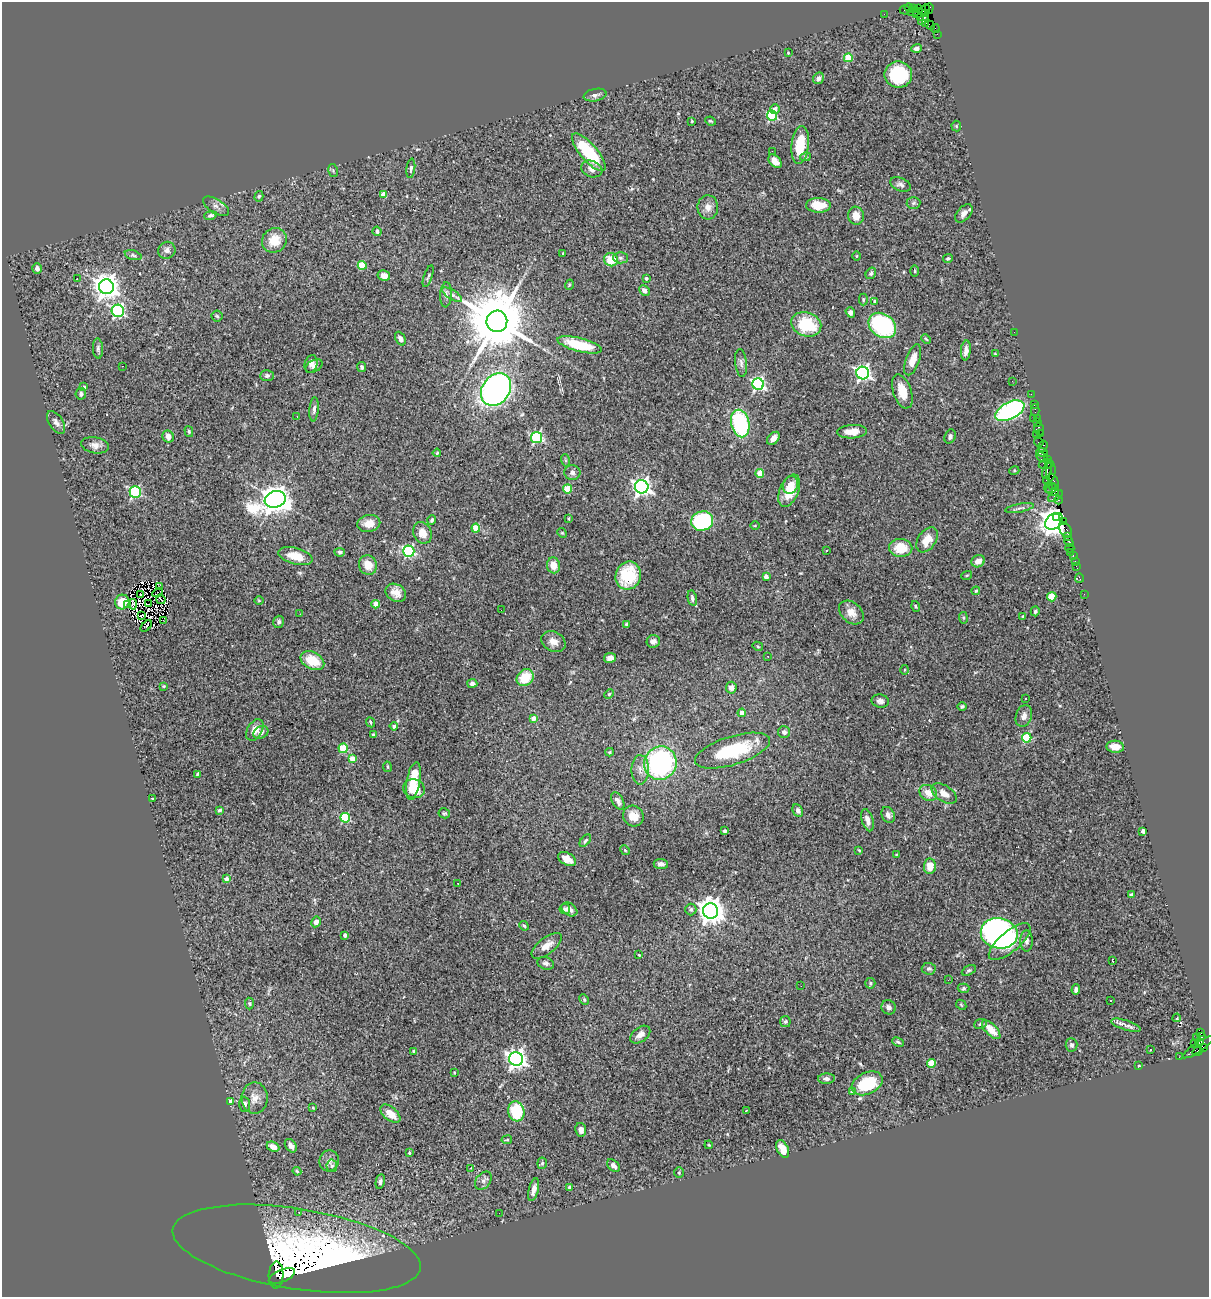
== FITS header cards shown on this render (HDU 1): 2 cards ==
NAXIS1  =                 1207
NAXIS2  =                 1295

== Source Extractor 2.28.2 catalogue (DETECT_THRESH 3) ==
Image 1207 x 1295 px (HDU 1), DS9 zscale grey, 1 PNG px = 1 image px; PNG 1211 x 1299 px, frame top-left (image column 1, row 1295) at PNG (2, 2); each listed source drawn as its Kron ellipse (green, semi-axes under 4 px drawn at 4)
Background 1.49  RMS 0.066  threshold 0.199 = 3 sigma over >= 5 px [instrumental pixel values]
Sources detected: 347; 3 with non-positive FLUX_AUTO (blend fragments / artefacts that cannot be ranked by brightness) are neither listed nor drawn; the other 344 listed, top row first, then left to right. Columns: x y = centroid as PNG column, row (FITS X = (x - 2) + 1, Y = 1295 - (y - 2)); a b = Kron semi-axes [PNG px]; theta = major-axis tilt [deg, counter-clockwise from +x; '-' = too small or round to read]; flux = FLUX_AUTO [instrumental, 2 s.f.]
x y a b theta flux
909 8 4 3 - 130
914 8 4 2 - 76
918 8 2 2 - 39
929 9 5 3 - 49
905 10 5 2 - 170
924 10 6 3 41 96
913 12 6 3 -2 55
918 13 5 4 - 360
925 13 4 3 - 150
884 14 2 2 - 33
920 17 4 3 - 210
923 19 6 4 45 460
926 23 3 2 - 46
930 25 5 3 - 130
935 28 4 2 - 100
937 34 2 2 - 24
917 48 5 4 - 16
788 53 3 2 - 4.6
848 58 4 4 - 150
898 75 14 13 - 240
818 78 6 5 - 18
595 95 11 6 11 16
775 109 5 4 - 16
772 115 5 5 - 380
692 121 3 2 - 5
710 121 5 3 - 5.3
956 126 5 5 - 5.4
800 145 19 8 83 120
772 151 2 2 - 50
589 152 24 8 -49 250
805 157 5 4 - 7.2
775 161 8 5 -46 33
411 168 10 4 82 9.7
592 169 11 8 -20 27
333 171 7 4 -79 7.4
900 184 11 6 -21 16
383 195 4 4 - 58
259 196 5 4 - 7.2
913 203 7 6 - 10
819 205 12 7 -1 82
216 206 15 7 -32 20
708 207 12 10 87 32
964 213 11 6 47 30
210 215 6 4 11 9.6
856 216 9 7 -82 47
377 231 5 4 - 11
274 240 13 11 42 83
167 250 9 8 - 20
563 253 3 3 - 3.8
133 255 8 4 -15 9.3
857 256 5 3 - 3.6
620 258 7 5 -2 11
948 258 5 4 - 5.9
611 260 7 6 - 99
362 265 4 4 - 160
37 269 5 5 - 16
915 271 6 4 90 5.1
871 273 6 4 55 9
384 276 6 5 - 35
428 276 11 3 71 8.4
646 278 3 3 - 8.6
77 279 3 2 - 4.5
569 285 5 3 - 4.1
106 287 7 7 - 5000
644 291 6 4 -44 18
446 295 12 6 86 20
452 295 11 4 -32 16
863 299 6 4 89 6.1
874 301 3 3 - 6.5
118 311 6 6 - 780
850 312 5 4 - 15
217 316 5 5 - 7.3
497 321 10 10 - 45000
806 324 15 12 -19 220
882 325 15 11 -35 570
1014 332 2 2 - 11
400 339 7 5 -66 17
926 339 5 3 - 4.4
580 345 23 6 -14 190
98 348 10 5 -87 11
966 350 10 5 85 22
995 354 3 3 - 4.5
913 360 16 7 70 49
741 363 14 6 -83 17
311 364 9 6 73 18
122 366 3 2 - 3.7
314 366 9 6 29 15
361 367 5 4 - 9.3
863 373 6 6 - 1400
267 376 7 5 3 9
1012 381 3 2 - 4
758 384 6 5 - 910
84 387 4 4 - 6
496 389 17 14 54 1700
902 391 18 9 -71 70
81 394 6 5 - 14
1031 394 2 2 - 33
1034 405 2 2 - 55
314 409 12 4 85 16
1035 410 6 2 -90 78
1010 411 16 8 27 980
297 416 3 3 - 2.8
1034 418 3 2 - 32
1037 418 2 2 - 76
56 422 13 7 -56 20
1038 422 4 3 - 110
740 423 14 9 -77 430
1039 429 6 4 -69 270
189 432 5 4 - 5.8
852 432 15 6 3 56
1041 434 4 3 - 81
1036 435 4 3 - 85
950 436 7 5 70 12
168 437 6 5 - 34
537 438 5 5 - 550
773 438 7 5 48 30
1039 442 5 3 - 250
95 445 14 8 -9 27
1043 446 6 4 73 160
1042 452 6 2 -19 310
437 453 4 3 - 4
1042 457 6 3 -25 100
1047 459 4 3 - 100
565 460 6 4 -71 6.1
1046 464 7 4 13 470
1047 470 9 4 71 530
1014 471 5 3 - 5.2
1051 471 10 5 86 360
572 472 8 7 - 17
760 473 4 4 - 100
1046 480 2 2 - 61
1054 481 8 3 -66 360
790 485 9 7 71 32
1052 486 3 3 - 310
642 487 7 6 - 1800
1049 487 6 3 80 520
568 489 4 4 - 130
1053 490 7 5 -18 470
789 491 17 9 67 110
135 492 5 5 - 580
1055 496 8 4 32 410
275 499 11 8 17 6700
1059 500 4 3 - 120
1019 508 14 4 11 14
1056 517 4 3 - 2200
569 518 3 3 - 5.6
432 520 5 4 - 8.3
702 521 11 9 17 440
1054 521 10 7 38 7800
1063 521 3 3 - 150
369 523 11 8 11 47
755 526 4 3 - 3.7
476 528 4 4 - 100
1066 530 8 5 -54 700
422 533 11 9 -66 44
562 533 5 4 - 4.8
1068 537 3 2 - 85
927 540 14 9 55 61
1069 542 5 3 - 150
901 548 11 9 -2 110
1070 548 4 2 - 47
827 550 3 3 - 10
409 551 5 5 - 540
340 552 5 4 - 7.3
1070 552 2 2 - 22
1073 555 3 2 - 93
295 556 17 8 -15 73
978 561 7 6 - 34
1075 561 2 2 - 23
368 565 10 9 - 60
553 565 8 6 -83 55
1076 566 4 2 - 59
967 575 5 3 - 4.4
628 576 14 12 69 220
766 576 4 4 - 28
1079 578 5 3 - 38
160 587 3 2 - 3.4
976 591 4 3 - 5.2
158 593 5 2 - 3.4
396 593 11 8 -32 39
1084 594 2 2 - 24
141 595 3 2 - 4
1052 597 5 4 - 110
692 598 8 4 -78 12
161 599 5 2 - 2
259 601 5 3 - 3.9
122 602 7 7 - 62
128 604 3 2 - 7
133 604 5 4 - 1.6
148 604 4 2 - 6.1
375 604 4 4 - 58
916 606 5 3 - 5.2
501 610 2 2 - 2.7
1035 611 5 4 - 8.2
851 612 14 10 -41 38
300 614 2 2 - 9.3
141 615 4 2 - 0.4
1023 616 3 2 - 4.1
963 618 6 3 -82 5
163 620 2 2 - 3.3
279 622 6 5 - 11
627 624 4 3 - 7.4
146 626 7 3 43 15
653 641 6 6 - 16
553 642 13 10 -28 36
758 646 5 4 - 5.1
768 656 2 2 - 3.2
610 658 6 5 - 26
312 661 12 8 -27 110
904 670 5 3 - 4.5
525 678 9 7 44 110
472 683 5 4 - 17
164 686 3 2 - 4
731 688 6 5 - 26
609 694 5 4 - 5.2
1025 698 3 3 - 13
880 701 9 6 -10 20
962 706 5 4 - 9
742 713 4 4 - 43
1024 716 11 8 72 25
534 718 4 4 - 40
370 722 5 4 - 5.7
394 726 4 4 - 14
255 730 11 7 59 46
261 732 8 6 31 19
784 732 6 6 - 16
373 735 3 3 - 8.4
1027 738 5 4 - 250
1115 747 9 6 -5 40
343 748 4 4 - 210
733 751 39 14 17 310
610 752 4 3 - 6.2
352 759 4 4 - 70
660 763 17 16 - 780
387 767 5 3 - 4
640 770 15 8 89 36
197 774 3 3 - 4.2
413 781 19 7 81 110
414 789 11 9 -19 94
928 793 9 7 -30 51
944 793 14 8 -33 39
152 799 3 2 - 3.4
618 801 9 5 -60 21
220 810 4 3 - 6.6
798 810 6 5 - 13
444 813 6 5 - 7.1
888 815 8 6 -66 17
633 816 10 10 - 51
345 818 5 4 - 280
867 820 11 5 -74 33
725 831 4 3 - 11
1143 831 4 3 - 24
585 841 7 4 52 6.9
625 850 5 4 - 4.5
859 850 4 3 - 4.3
896 855 3 2 - 3.1
567 859 9 6 -30 41
661 864 7 5 -6 17
930 866 7 6 - 48
226 879 4 3 - 28
458 883 2 2 - 3.7
1131 895 4 3 - 18
565 909 5 5 - 16
569 909 8 6 -33 25
691 909 6 5 - 8.6
711 911 8 7 - 4500
316 922 5 4 - 18
524 926 5 4 - 5.9
999 933 18 15 -11 1200
345 935 4 3 - 19
1026 941 10 6 90 17
1010 942 26 10 40 130
547 946 18 8 38 46
639 955 4 2 - 3.7
1113 961 4 2 - 4.9
546 963 8 6 -19 15
929 969 7 6 - 10
969 970 7 4 28 7.5
948 980 3 2 - 3.9
870 983 5 5 - 7.3
801 986 2 2 - 6.3
964 988 6 4 3 6.8
1076 990 5 3 - 12
584 1000 6 4 -64 7
1111 1000 3 2 - 6.6
249 1004 6 4 -86 6.8
961 1005 6 4 -45 5.2
889 1007 7 7 - 16
1177 1018 4 3 - 27
785 1021 5 5 - 9.5
980 1024 6 4 21 8.6
1126 1025 15 5 -17 21
991 1030 12 5 -46 50
1201 1032 3 3 - 720
640 1035 11 7 37 29
1197 1037 2 2 - 24
1202 1037 3 3 - 87
898 1042 6 4 -24 8.2
1199 1042 4 3 - 170
1195 1043 3 2 - 76
1072 1045 7 6 - 9.5
1198 1047 18 5 34 1200
1204 1048 4 2 - 92
1150 1050 3 2 - 4.2
414 1051 4 3 - 6.1
1197 1051 5 3 - 270
1179 1057 2 2 - 21
516 1059 7 6 - 2400
931 1063 4 4 - 120
1139 1066 3 2 - 3.2
454 1072 3 2 - 3.5
826 1079 8 5 3 16
867 1083 16 10 25 220
852 1092 4 4 - 35
255 1098 16 13 -89 50
231 1101 4 4 - 37
245 1104 7 5 -86 14
313 1108 3 3 - 5
746 1110 3 2 - 3
516 1111 10 8 -75 180
390 1114 12 6 -40 52
581 1130 7 5 -79 19
507 1140 5 2 - 3.8
709 1145 4 3 - 3.7
291 1146 7 5 -54 18
273 1147 6 4 -24 38
783 1149 9 5 -64 58
409 1153 4 3 - 8.1
329 1161 10 9 - 21
542 1163 6 5 - 8.2
613 1165 7 5 -44 19
332 1166 6 5 - 7
471 1168 3 2 - 3.3
297 1171 4 3 - 5
679 1173 5 4 - 5.5
483 1181 10 7 51 15
380 1182 7 4 80 12
570 1188 4 3 - 9.1
534 1190 11 5 75 25
299 1212 3 2 - 7
499 1213 2 2 - 6.2
296 1249 125 40 -9 1500
276 1275 13 7 87 970
282 1276 14 6 22 480
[3 non-positive-flux detections neither listed nor drawn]